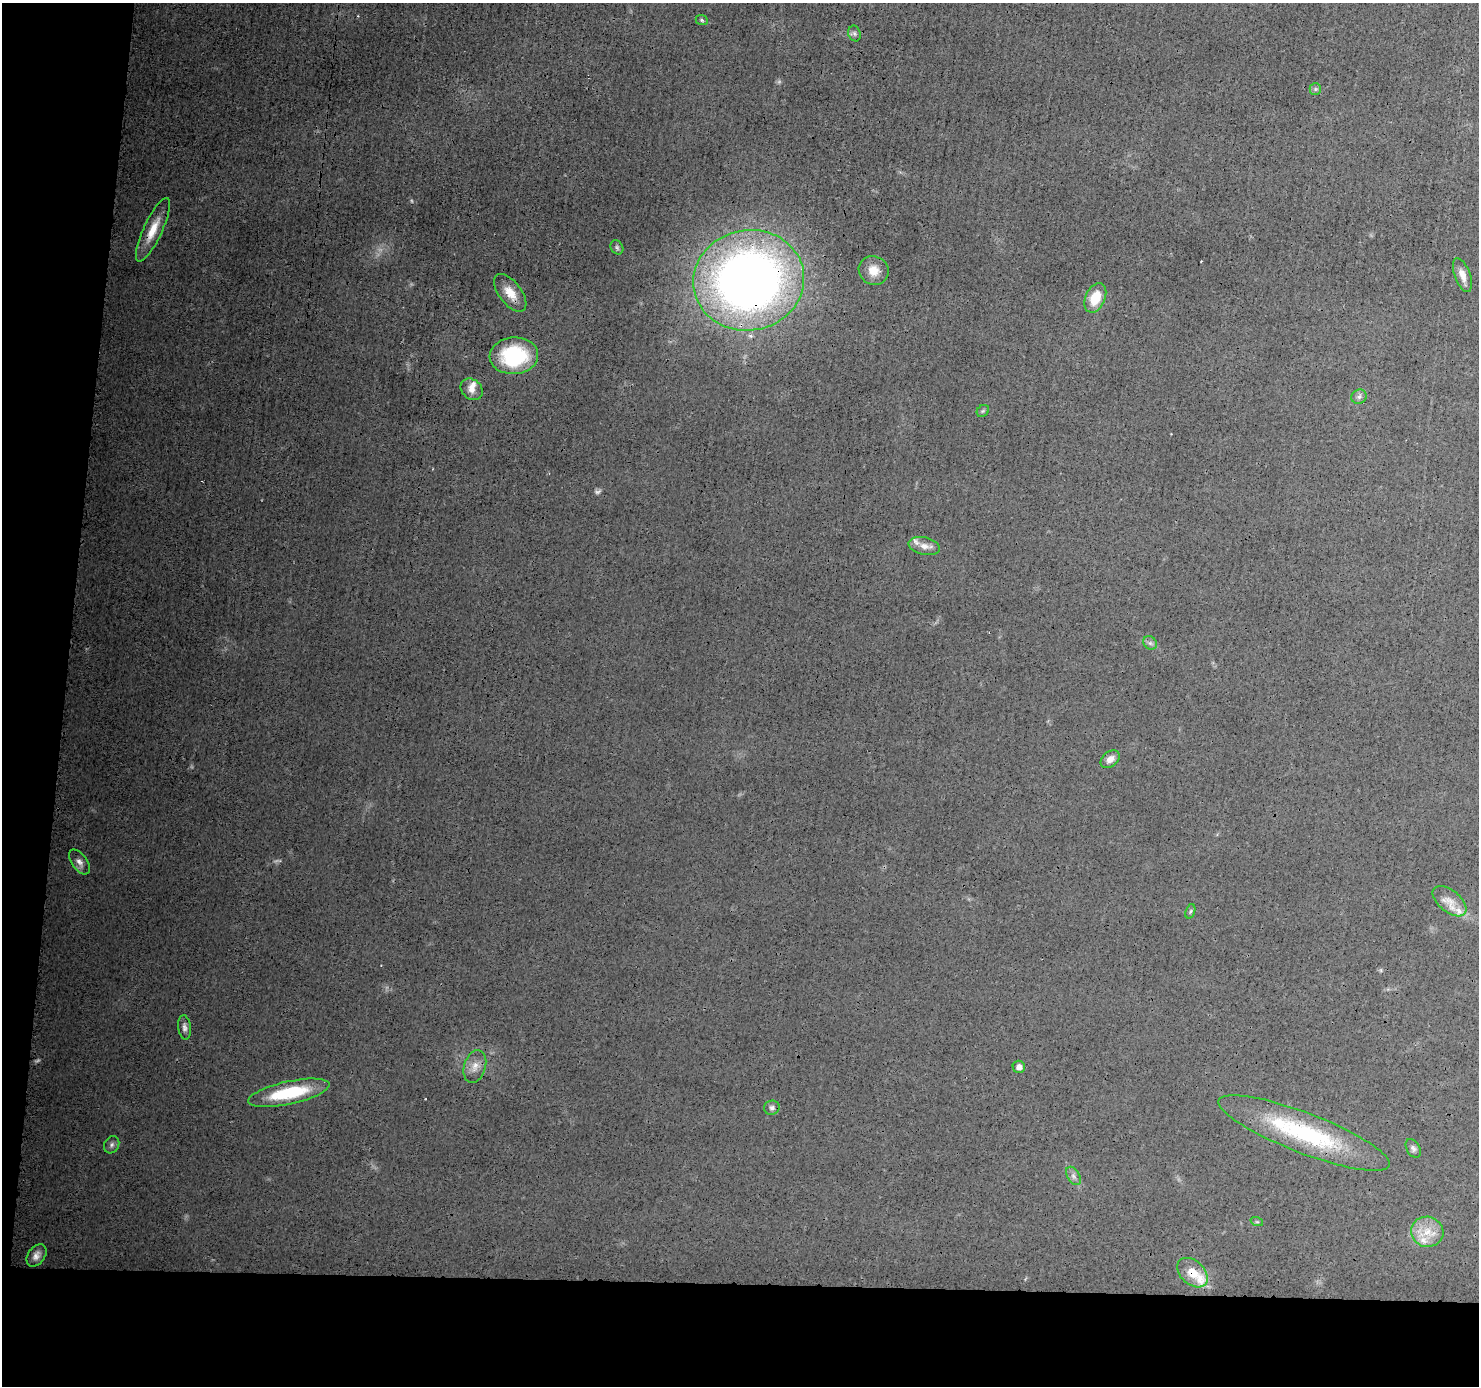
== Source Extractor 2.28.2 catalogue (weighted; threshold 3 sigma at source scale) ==
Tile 7 of 3 x 3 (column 1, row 3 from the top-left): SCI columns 7-1483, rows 110-1493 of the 4445 x 4464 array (HDU 1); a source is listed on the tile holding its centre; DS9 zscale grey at full resolution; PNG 1481 x 1388 px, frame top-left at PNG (2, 3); each listed source drawn as its Kron ellipse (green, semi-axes under 4 px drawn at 4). Shown black and unused: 12% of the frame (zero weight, under 3 of 4 exposures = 1% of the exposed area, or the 3 px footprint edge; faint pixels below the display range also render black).
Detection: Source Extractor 2.28.2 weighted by HDU 2 'WHT'; one run over the whole footprint, this tile lists its part. Background 0.0141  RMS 0.0031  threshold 0.0139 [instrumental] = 3 sigma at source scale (4.5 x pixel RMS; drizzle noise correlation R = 1.50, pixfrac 1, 0.05/0.05 arcsec/px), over >= 5 px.
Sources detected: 43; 4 too faint to see at this stretch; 1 cosmic-ray / hot-pixel residue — neither listed nor drawn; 5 inside a brighter listed object's ellipse — not listed separately; the other 33 listed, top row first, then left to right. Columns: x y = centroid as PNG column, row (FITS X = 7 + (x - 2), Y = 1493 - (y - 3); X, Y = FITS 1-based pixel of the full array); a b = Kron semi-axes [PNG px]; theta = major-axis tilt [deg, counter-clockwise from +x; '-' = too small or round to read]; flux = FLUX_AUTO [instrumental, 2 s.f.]
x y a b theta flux
702 20 6 5 - 0.51
854 33 8 6 -71 0.75
1315 89 6 5 - 0.59
153 230 35 9 65 6.4
617 247 7 6 - 0.61
874 270 15 14 - 4.4
1462 275 18 8 -70 2.6
749 280 56 50 11 290
510 293 22 11 -53 5.1
1095 298 15 10 66 6.8
514 356 24 18 4 24
472 389 12 9 -41 2.3
1359 397 8 7 - 1
983 411 7 5 44 0.51
924 546 16 8 -12 2.4
1150 643 7 6 - 0.8
1110 759 10 7 38 2
79 862 14 7 -53 1.7
1450 901 20 11 -39 3.7
1190 911 7 4 70 0.58
185 1027 12 6 -83 1.2
475 1066 17 10 73 3.1
1019 1067 6 6 - 1.6
289 1093 41 11 12 17
772 1108 8 7 - 1
1304 1133 91 20 -21 40
112 1145 9 7 62 0.95
1413 1148 10 6 -58 1
1073 1176 10 6 -59 1.1
1257 1222 6 4 -18 0.42
1427 1232 16 15 - 5.8
36 1255 12 8 54 2.1
1193 1273 17 12 -43 5.8
Overlapping masked pixels (flux is a lower limit): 5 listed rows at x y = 153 230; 749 280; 510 293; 1304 1133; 1193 1273